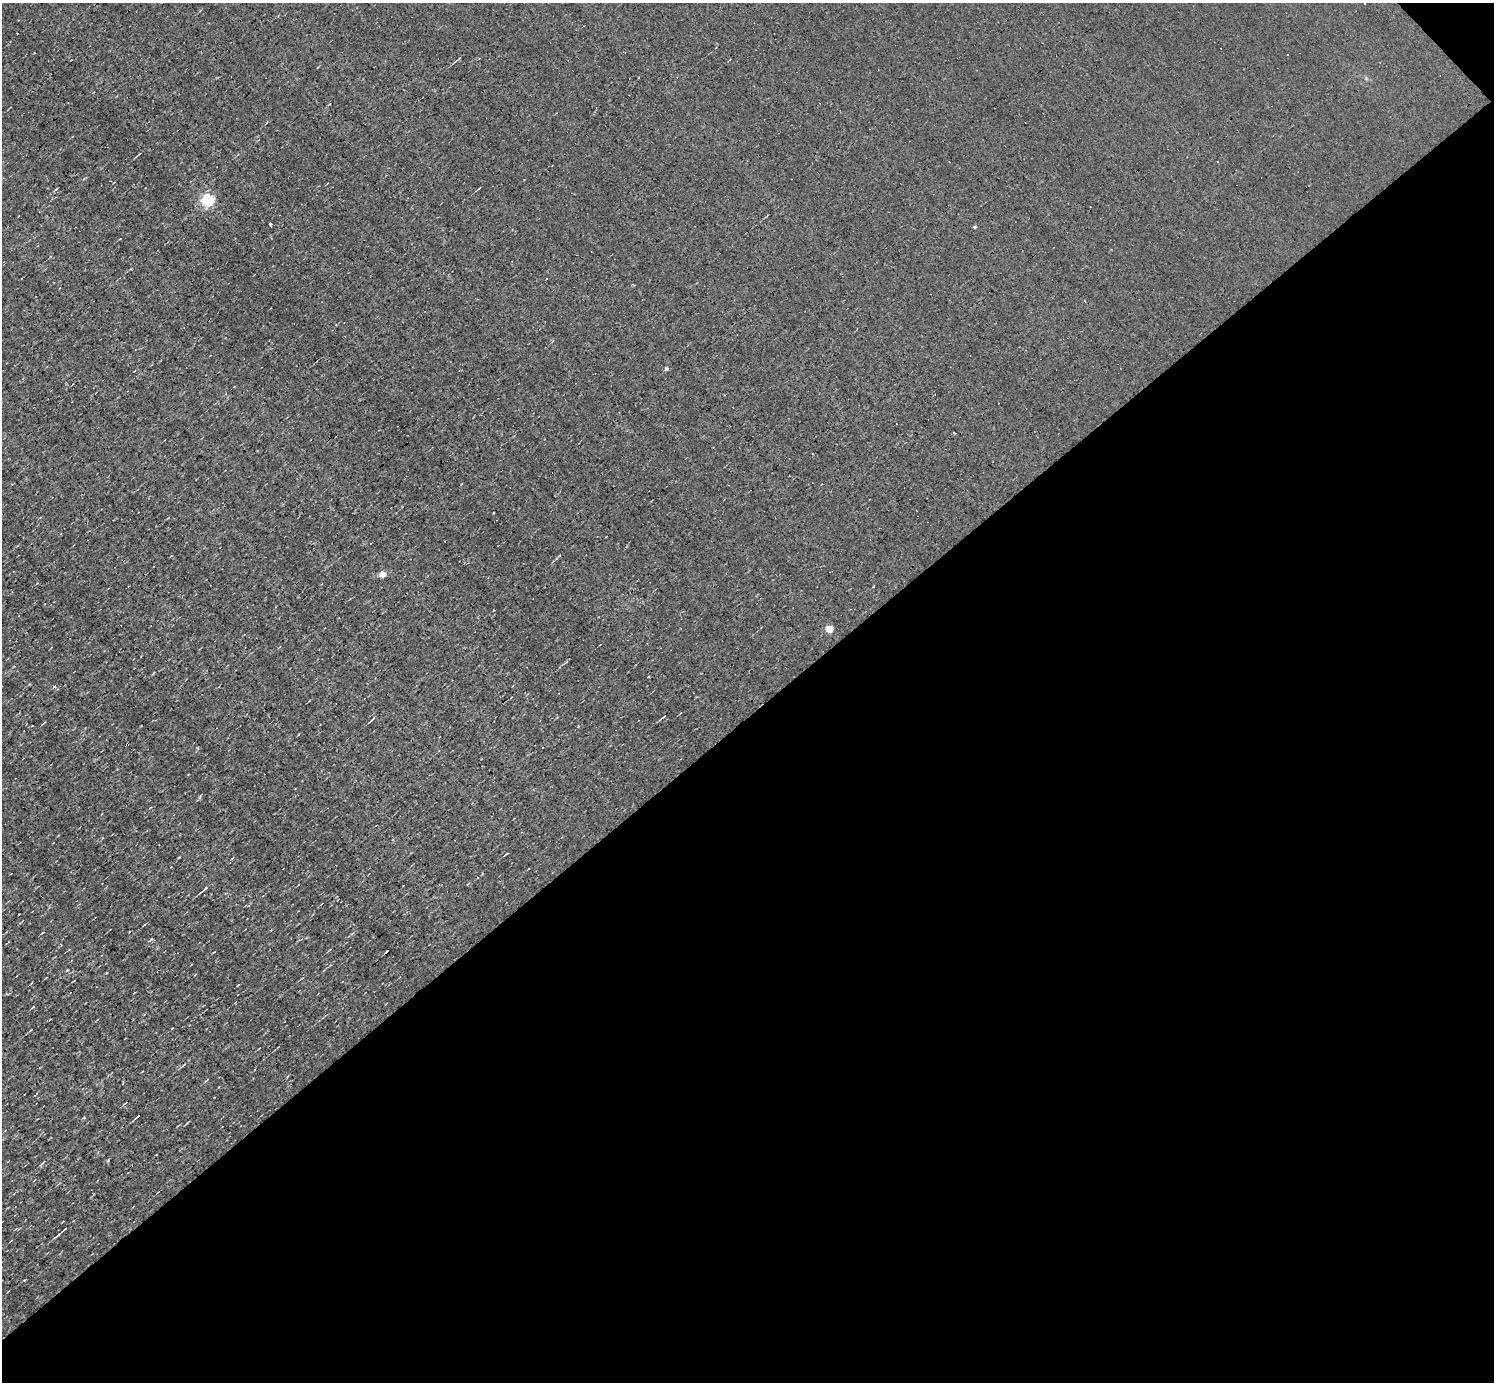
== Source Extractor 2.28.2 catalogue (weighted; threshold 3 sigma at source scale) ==
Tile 12 of 4 x 4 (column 4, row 3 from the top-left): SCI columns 4476-5967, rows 1532-2911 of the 5967 x 5966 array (HDU 1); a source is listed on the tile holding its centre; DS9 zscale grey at full resolution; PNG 1496 x 1384 px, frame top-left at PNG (2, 3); no overlay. Shown black and unused: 48% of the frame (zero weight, under 3 of 4 exposures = <1% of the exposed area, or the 3 px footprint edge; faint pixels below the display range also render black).
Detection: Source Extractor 2.28.2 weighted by HDU 2 'WHT'; one run over the whole footprint, this tile lists its part. Background -0.00396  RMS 0.036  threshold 0.163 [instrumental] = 3 sigma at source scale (4.5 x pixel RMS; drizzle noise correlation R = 1.50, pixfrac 1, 0.05/0.05 arcsec/px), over >= 5 px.
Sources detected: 25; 9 cosmic-ray / hot-pixel residue — not listed; the other 16 listed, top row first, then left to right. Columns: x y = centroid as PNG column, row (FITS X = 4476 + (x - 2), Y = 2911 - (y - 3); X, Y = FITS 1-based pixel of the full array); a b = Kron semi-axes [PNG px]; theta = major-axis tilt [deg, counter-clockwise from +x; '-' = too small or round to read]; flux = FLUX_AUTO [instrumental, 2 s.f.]
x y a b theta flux
207 200 5 5 - 470
270 224 3 3 - 6.4
975 227 4 3 - 4.1
546 278 3 3 - 11
666 369 4 4 - 8.5
383 574 4 4 - 56
874 586 3 2 - 3.8
829 628 5 4 - 79
54 687 5 3 - 4.6
373 719 8 2 40 4.6
204 889 11 3 42 8.6
151 939 6 4 53 3.9
33 1007 3 3 - 4.1
137 1116 6 2 38 4
43 1162 6 3 51 4.4
64 1229 10 3 41 7.1
Unlisted compact peaks at least as high as the median listed source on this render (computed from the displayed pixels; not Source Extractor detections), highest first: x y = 67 970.